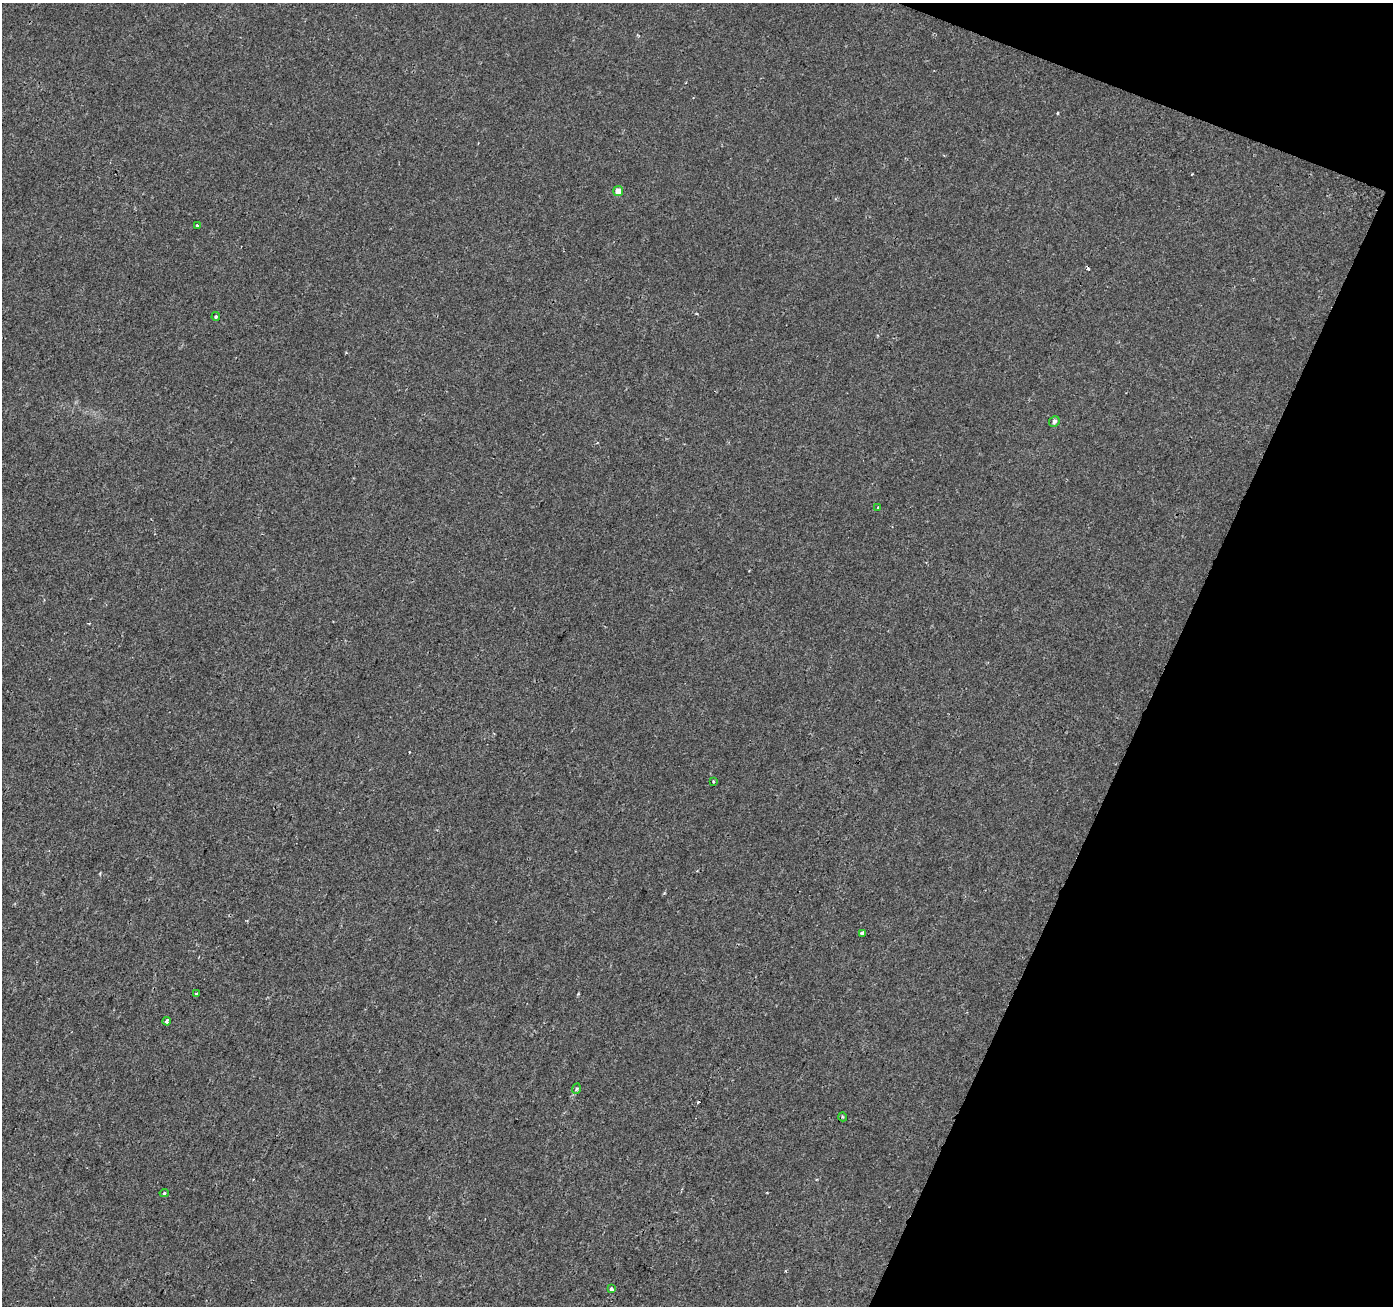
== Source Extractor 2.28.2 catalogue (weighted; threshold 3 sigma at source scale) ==
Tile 8 of 4 x 4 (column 4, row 2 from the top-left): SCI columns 4181-5571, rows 2885-4188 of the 5571 x 5702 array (HDU 1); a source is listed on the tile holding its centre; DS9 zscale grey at full resolution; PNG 1395 x 1308 px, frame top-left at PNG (2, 3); each listed source drawn as its Kron ellipse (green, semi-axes under 4 px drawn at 4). Shown black and unused: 19% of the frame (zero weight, under 2 of 3 exposures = <1% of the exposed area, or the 3 px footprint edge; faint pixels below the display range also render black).
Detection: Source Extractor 2.28.2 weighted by HDU 2 'WHT'; one run over the whole footprint, this tile lists its part. Background -2.97e-04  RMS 0.0026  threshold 0.0116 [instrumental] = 3 sigma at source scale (4.5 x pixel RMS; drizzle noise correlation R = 1.50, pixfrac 1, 0.0396/0.0396 arcsec/px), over >= 5 px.
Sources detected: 16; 3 cosmic-ray / hot-pixel residue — neither listed nor drawn; the other 13 listed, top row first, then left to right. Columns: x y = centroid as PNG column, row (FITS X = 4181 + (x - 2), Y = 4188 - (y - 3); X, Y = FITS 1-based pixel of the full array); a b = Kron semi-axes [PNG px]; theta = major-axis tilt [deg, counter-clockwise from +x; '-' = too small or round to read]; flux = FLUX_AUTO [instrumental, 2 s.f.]
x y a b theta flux
618 191 5 5 - 2.2
198 226 3 3 - 1
216 317 4 3 - 0.36
1054 421 5 5 - 0.62
878 507 3 3 - 0.28
713 781 3 3 - 0.41
862 933 4 3 - 0.8
196 993 3 2 - 0.39
167 1021 4 3 - 0.66
576 1089 5 3 - 0.35
843 1117 4 3 - 0.24
164 1193 4 4 - 0.39
612 1289 4 3 - 1.4
Overlapping masked pixels (flux is a lower limit): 1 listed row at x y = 612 1289